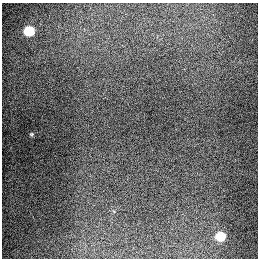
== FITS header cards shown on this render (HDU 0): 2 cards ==
NAXIS1  =                  256
NAXIS2  =                  256

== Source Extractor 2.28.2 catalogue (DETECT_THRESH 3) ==
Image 256 x 256 px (HDU 0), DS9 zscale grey, 1 PNG px = 1 image px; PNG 260 x 260 px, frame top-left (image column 1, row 256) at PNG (2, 3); no overlay
Background 1280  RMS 26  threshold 78.4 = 3 sigma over >= 5 px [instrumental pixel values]
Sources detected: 3; all 3 listed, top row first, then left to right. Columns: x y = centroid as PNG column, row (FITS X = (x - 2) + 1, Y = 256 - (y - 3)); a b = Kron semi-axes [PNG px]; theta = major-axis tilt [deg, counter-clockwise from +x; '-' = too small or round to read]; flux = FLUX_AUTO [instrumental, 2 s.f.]
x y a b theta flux
29 31 7 6 - 84000
31 134 5 4 - 2000
220 236 7 6 - 62000